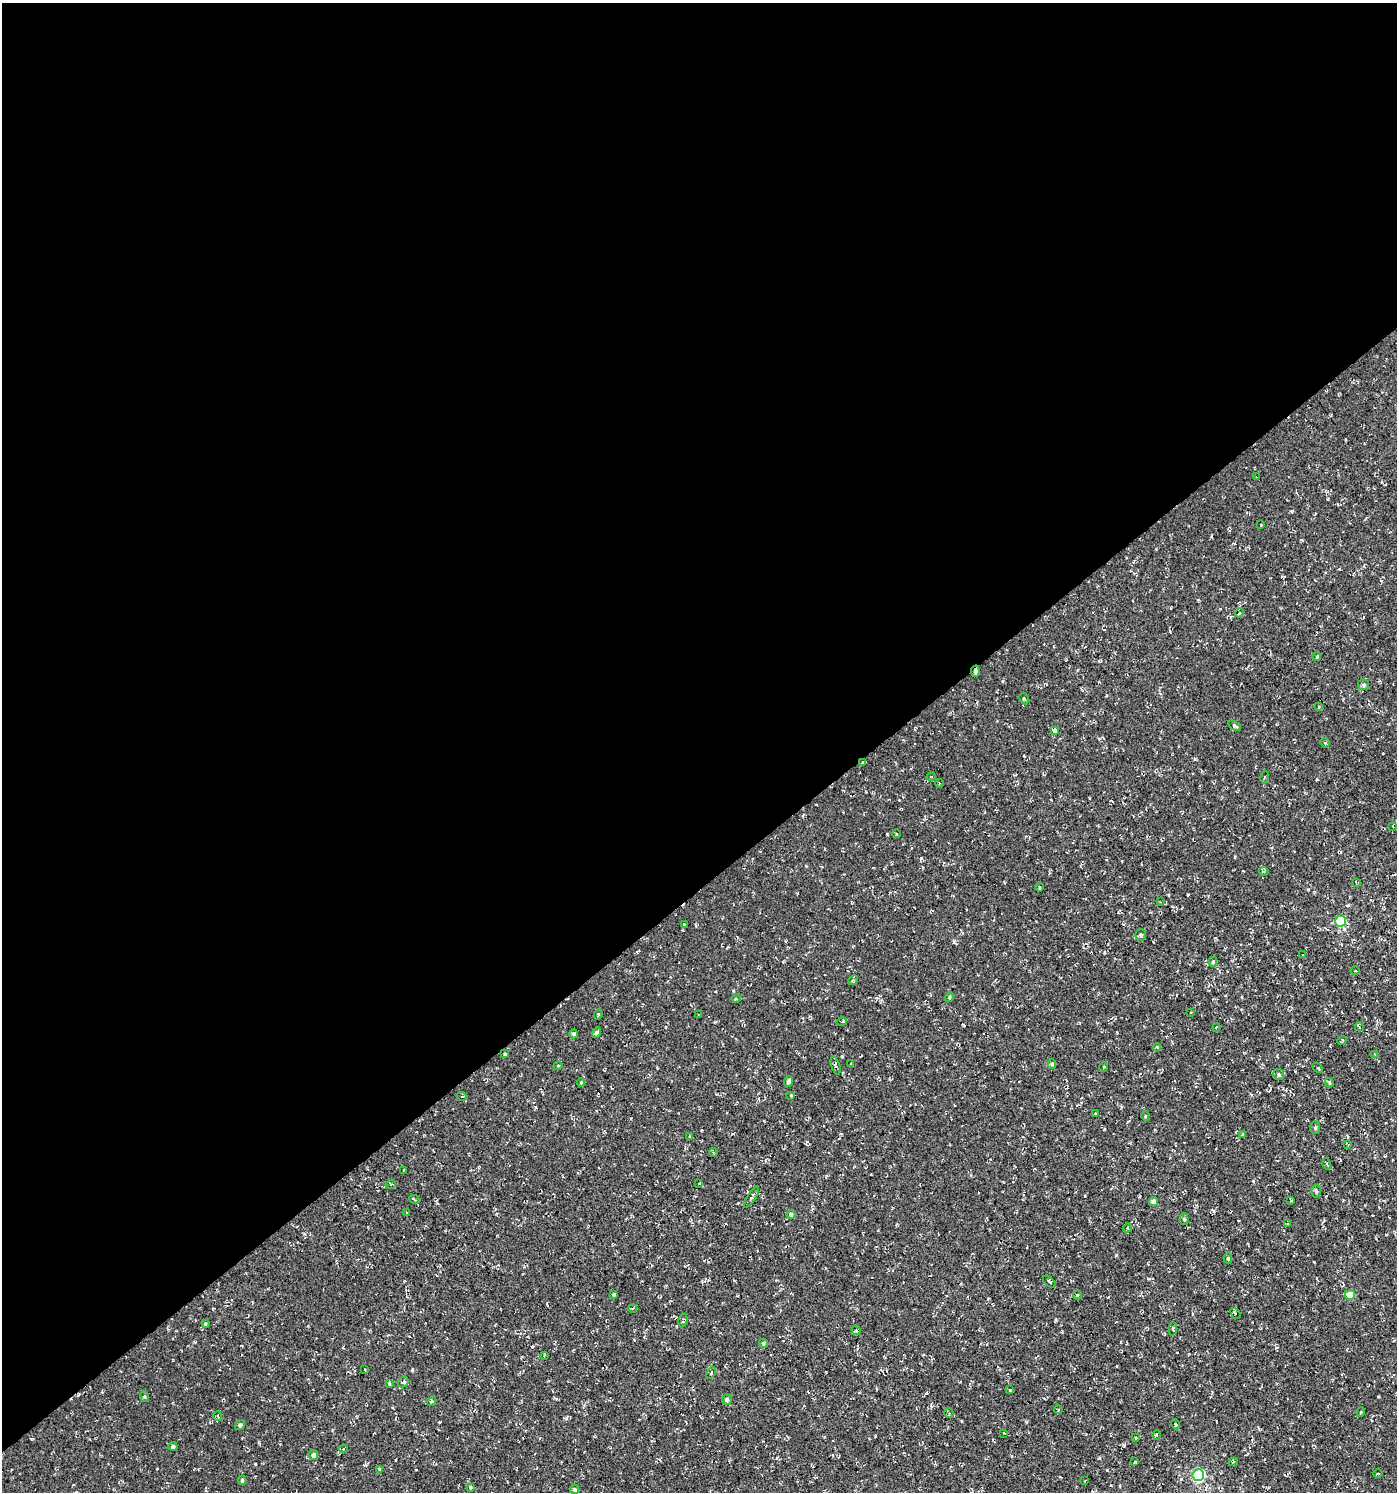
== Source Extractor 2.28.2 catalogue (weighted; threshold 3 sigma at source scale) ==
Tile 2 of 4 x 4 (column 2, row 1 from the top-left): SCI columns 1586-2980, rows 4470-5959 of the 5896 x 5960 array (HDU 1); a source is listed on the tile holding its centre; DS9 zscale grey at full resolution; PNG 1399 x 1494 px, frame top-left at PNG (2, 3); each listed source drawn as its Kron ellipse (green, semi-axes under 4 px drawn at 4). Shown black and unused: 60% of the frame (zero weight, under 3 of 4 exposures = <1% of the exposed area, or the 3 px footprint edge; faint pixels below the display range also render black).
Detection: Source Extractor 2.28.2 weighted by HDU 2 'WHT'; one run over the whole footprint, this tile lists its part. Background 4.60e-05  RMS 0.005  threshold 0.0224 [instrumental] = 3 sigma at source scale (4.5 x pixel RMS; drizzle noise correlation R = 1.50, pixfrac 1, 0.0396/0.0396 arcsec/px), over >= 5 px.
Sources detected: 119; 2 cosmic-ray / hot-pixel residue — neither listed nor drawn; the other 117 listed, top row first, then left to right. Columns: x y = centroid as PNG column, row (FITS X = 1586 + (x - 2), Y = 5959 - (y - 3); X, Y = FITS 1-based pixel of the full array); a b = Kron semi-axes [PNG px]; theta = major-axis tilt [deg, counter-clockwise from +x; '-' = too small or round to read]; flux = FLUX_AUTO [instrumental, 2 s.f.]
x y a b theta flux
1257 476 2 2 - 0.74
1261 525 2 2 - 0.38
1239 613 4 4 - 0.92
1317 657 4 3 - 0.59
975 671 5 4 - 1.5
1364 685 5 5 - 1.1
1024 699 6 4 -60 0.63
1319 707 4 3 - 0.42
1235 726 7 4 -33 0.77
1054 730 3 3 - 12
1325 743 5 4 - 0.58
863 762 3 3 - 0.42
931 777 4 3 - 0.41
1264 777 6 3 79 0.57
939 783 4 3 - 0.35
1393 827 4 3 - 0.38
897 834 4 3 - 0.41
1264 871 4 4 - 0.67
1356 882 4 3 - 0.47
1040 887 5 3 - 0.44
1161 902 4 3 - 0.32
1341 921 5 5 - 32
684 924 3 3 - 0.46
1141 935 6 5 - 1.1
1303 955 3 3 - 0.7
1213 962 5 4 - 0.79
1355 971 4 3 - 0.4
853 980 5 4 - 0.63
949 997 5 4 - 0.72
736 998 5 3 - 0.45
1191 1013 4 3 - 0.5
698 1014 2 2 - 0.28
598 1015 5 4 - 0.73
842 1022 5 3 - 0.46
1216 1027 3 3 - 0.27
1359 1027 4 3 - 0.83
597 1033 5 4 - 1.2
574 1034 4 4 - 1.3
1342 1040 5 2 - 0.66
1157 1047 4 4 - 0.64
505 1054 3 3 - 0.55
1374 1054 4 2 - 0.35
850 1064 3 2 - 0.28
1052 1064 4 4 - 0.74
558 1066 4 4 - 0.41
836 1066 9 3 -71 0.74
1103 1067 5 3 - 0.47
1318 1068 6 3 -44 0.47
1279 1074 6 5 - 0.88
789 1081 5 3 - 1.3
581 1082 4 4 - 0.52
1329 1083 5 3 - 0.59
791 1095 3 2 - 0.48
462 1096 5 3 - 0.42
1095 1113 3 2 - 0.43
1145 1116 5 3 - 0.43
1315 1128 6 5 - 0.86
1243 1134 4 2 - 0.33
690 1137 4 4 - 0.53
1348 1144 3 2 - 0.38
713 1152 4 3 - 0.47
1327 1164 5 3 - 0.55
403 1170 3 2 - 0.37
699 1183 3 2 - 0.37
391 1184 5 3 - 0.47
1316 1191 6 5 - 1.1
752 1197 12 4 58 1.5
414 1199 5 2 - 0.49
1291 1200 3 2 - 0.53
1153 1202 4 4 - 3.1
406 1213 3 2 - 0.31
791 1215 4 4 - 1.6
1184 1219 5 4 - 0.76
1287 1224 3 3 - 1.4
1127 1228 4 3 - 0.5
1228 1258 5 4 - 0.77
1049 1282 8 3 -40 0.69
614 1294 4 3 - 0.57
1077 1295 5 3 - 0.39
1350 1295 5 5 - 8.8
633 1308 4 3 - 0.39
1235 1313 6 3 -47 0.66
683 1320 7 4 79 0.75
205 1324 4 3 - 0.77
1173 1329 6 4 87 0.75
856 1330 4 4 - 0.69
763 1343 5 4 - 0.7
544 1356 4 3 - 0.45
365 1369 2 2 - 0.52
711 1373 6 4 67 0.65
403 1382 6 5 - 0.98
389 1383 3 3 - 0.62
1010 1390 3 3 - 0.52
144 1397 5 4 - 0.65
727 1399 5 5 - 1.2
431 1401 5 4 - 0.6
1058 1409 4 3 - 0.57
1361 1412 5 3 - 0.42
949 1413 5 4 - 0.65
218 1416 5 3 - 0.42
1176 1424 5 3 - 1.4
240 1425 5 4 - 1.1
1004 1433 2 2 - 0.37
1156 1435 5 3 - 0.58
1136 1438 3 2 - 0.35
173 1447 4 4 - 1
343 1449 4 3 - 0.46
313 1455 5 5 - 1.9
1135 1462 4 2 - 0.38
1233 1462 4 3 - 0.51
380 1469 4 3 - 0.5
1378 1473 5 3 - 0.48
1198 1475 6 5 - 54
242 1480 4 3 - 0.88
1085 1481 3 2 - 0.36
470 1487 4 3 - 0.62
575 1490 4 4 - 1
Overlapping masked pixels (flux is a lower limit): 4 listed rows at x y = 1257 476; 975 671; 1054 730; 863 762
Unlisted compact peaks at least as high as the median listed source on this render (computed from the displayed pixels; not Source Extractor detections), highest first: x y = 921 858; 1056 1320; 412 1370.